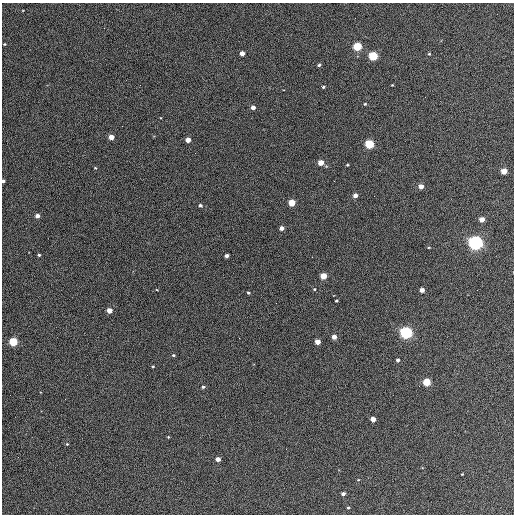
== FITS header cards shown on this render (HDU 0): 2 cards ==
NAXIS1  =                  512 / Axis length
NAXIS2  =                  512 / Axis length

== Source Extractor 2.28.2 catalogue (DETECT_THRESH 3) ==
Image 512 x 512 px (HDU 0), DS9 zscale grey, 1 PNG px = 1 image px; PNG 516 x 516 px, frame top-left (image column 1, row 512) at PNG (2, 3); no overlay
Background 398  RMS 21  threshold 64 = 3 sigma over >= 5 px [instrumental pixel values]
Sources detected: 54; all 54 listed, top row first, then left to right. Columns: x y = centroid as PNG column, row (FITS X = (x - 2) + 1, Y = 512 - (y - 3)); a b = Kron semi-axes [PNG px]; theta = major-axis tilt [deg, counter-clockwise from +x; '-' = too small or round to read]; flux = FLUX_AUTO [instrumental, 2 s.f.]
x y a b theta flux
5 44 3 2 - 1100
357 47 5 4 - 82000
242 53 4 4 - 9100
429 54 4 3 - 1500
373 56 5 4 - 110000
319 65 4 3 - 2300
392 85 3 2 - 960
323 87 3 3 - 1600
365 104 4 3 - 1400
253 107 4 4 - 5900
111 137 4 4 - 14000
188 140 4 4 - 11000
369 144 5 4 - 97000
321 163 4 4 - 18000
347 165 3 3 - 1200
95 168 4 3 - 1200
504 171 4 4 - 21000
3 181 3 3 - 3100
421 186 4 4 - 11000
355 195 4 4 - 7900
292 203 4 4 - 37000
200 205 4 3 - 2700
37 216 4 4 - 6500
482 219 4 4 - 13000
281 228 4 4 - 6800
476 243 5 5 - 630000
429 247 4 2 - 1100
39 255 3 3 - 1900
227 256 4 4 - 4800
312 257 2 2 - 860
323 276 4 4 - 30000
314 289 4 3 - 1400
422 290 4 4 - 9100
248 293 3 3 - 1900
336 301 3 3 - 1700
276 303 2 2 - 700
109 311 4 4 - 13000
406 333 5 5 - 390000
334 337 4 4 - 9800
13 342 5 4 - 81000
318 342 4 4 - 13000
173 355 4 4 - 1700
398 360 4 4 - 3100
153 366 3 3 - 1200
427 382 5 4 - 56000
203 387 4 4 - 2000
373 419 4 4 - 14000
168 437 4 3 - 1200
67 444 4 4 - 1500
218 459 4 4 - 8500
462 474 3 2 - 1000
358 480 4 3 - 1000
343 494 4 3 - 4200
348 508 3 3 - 1400
At the frame edge (FLAGS 8, measured only in part): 1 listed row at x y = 3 181